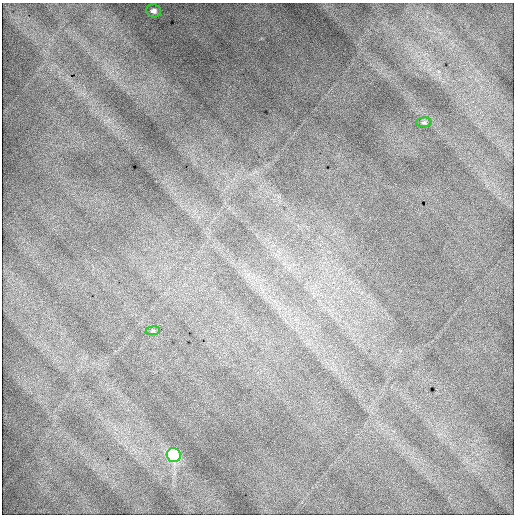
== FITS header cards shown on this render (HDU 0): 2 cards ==
NAXIS1  =                  512 / Axis length
NAXIS2  =                  512 / Axis length

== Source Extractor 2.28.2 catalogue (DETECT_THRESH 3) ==
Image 512 x 512 px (HDU 0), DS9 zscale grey, 1 PNG px = 1 image px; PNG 516 x 516 px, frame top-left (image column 1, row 512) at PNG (2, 3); each listed source drawn as its Kron ellipse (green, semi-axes under 4 px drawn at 4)
Background 2070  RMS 11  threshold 33.5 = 3 sigma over >= 5 px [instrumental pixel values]
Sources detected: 4; all 4 listed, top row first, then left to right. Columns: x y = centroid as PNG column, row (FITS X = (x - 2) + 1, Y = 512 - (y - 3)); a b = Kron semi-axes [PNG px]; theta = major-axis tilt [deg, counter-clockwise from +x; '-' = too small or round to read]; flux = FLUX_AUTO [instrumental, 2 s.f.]
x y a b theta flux
154 11 8 6 -21 3000
424 122 7 5 3 1300
153 331 7 3 8 810
174 455 7 7 - 62000